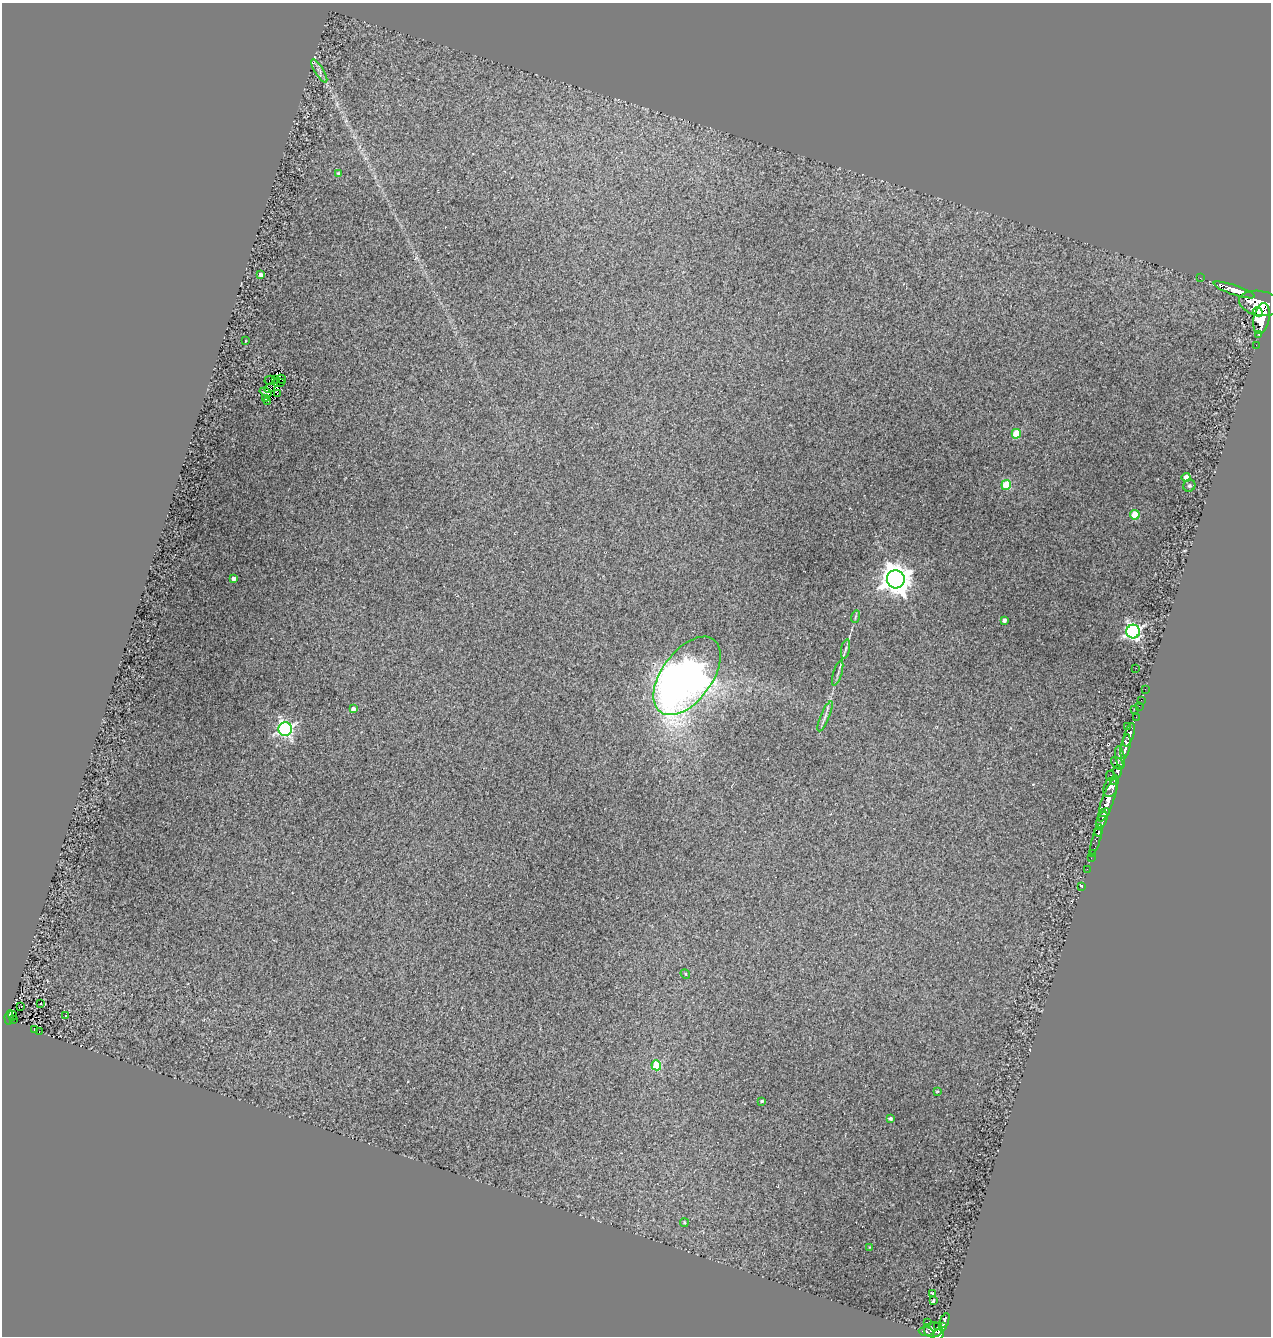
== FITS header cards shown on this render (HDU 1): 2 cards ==
NAXIS1  =                 1269
NAXIS2  =                 1334

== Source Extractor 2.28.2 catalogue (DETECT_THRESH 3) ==
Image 1269 x 1334 px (HDU 1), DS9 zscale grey, 1 PNG px = 1 image px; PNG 1273 x 1338 px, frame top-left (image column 1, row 1334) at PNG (2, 3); each listed source drawn as its Kron ellipse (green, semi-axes under 4 px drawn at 4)
Background 1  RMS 0.073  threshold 0.218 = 3 sigma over >= 5 px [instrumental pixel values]
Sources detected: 86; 2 with non-positive FLUX_AUTO (blend fragments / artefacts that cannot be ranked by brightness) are neither listed nor drawn; the other 84 listed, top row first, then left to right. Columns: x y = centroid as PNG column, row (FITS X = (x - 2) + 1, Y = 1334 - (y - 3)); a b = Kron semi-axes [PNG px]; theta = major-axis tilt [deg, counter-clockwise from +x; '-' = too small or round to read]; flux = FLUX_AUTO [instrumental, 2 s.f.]
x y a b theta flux
319 71 13 3 -57 17
338 173 4 4 - 7.6
261 275 4 4 - 20
1200 278 2 2 - 11
1234 290 22 5 -19 2200
1260 303 21 12 -9 7300
1258 312 5 4 - 1200
1261 319 16 8 79 5300
1259 334 3 3 - 120
245 341 3 2 - 2.6
1256 345 2 2 - 14
275 379 2 2 - 4.5
281 379 5 2 - 6.7
270 380 5 2 - 4.4
281 383 3 2 - 1.7
270 388 6 2 26 2.1
266 392 6 2 -21 0.58
277 393 4 2 - 6.1
266 398 3 2 - 0.21
268 401 4 2 - 17
1016 434 5 4 - 120
1186 477 4 4 - 37
1006 485 5 4 - 190
1189 486 6 5 - 8.9
1135 515 5 4 - 130
234 579 4 3 - 19
896 579 9 9 - 7600
855 617 6 3 72 6.7
1004 620 4 4 - 18
1133 631 7 7 - 1500
845 649 10 3 78 11
1136 668 2 2 - 3.2
838 673 13 2 73 11
687 676 45 25 53 3400
1145 689 2 2 - 12
1141 700 2 2 - 14
1139 706 2 2 - 15
353 709 4 4 - 19
1134 709 2 2 - 60
825 716 16 4 67 19
1136 717 2 2 - 18
1128 726 2 2 - 12
285 729 7 7 - 1300
1129 735 12 4 71 1800
1125 747 12 4 79 1700
1120 757 11 4 -80 590
1117 763 7 5 -45 530
1118 771 6 4 87 810
1110 776 5 3 - 210
1115 780 5 3 - 410
1111 787 10 7 69 1500
1108 800 22 6 71 2700
1104 813 5 4 - 590
1102 820 9 5 68 1500
1098 832 4 4 - 280
1096 839 16 3 74 240
1092 853 2 2 - 7.9
1091 858 2 2 - 7.8
1087 869 2 2 - 7.9
1082 887 3 2 - 21
685 974 5 4 - 5.5
40 1004 3 3 - 94
21 1006 2 2 - 3.4
66 1015 3 3 - 33
12 1016 5 3 - 41
9 1018 7 3 80 170
14 1019 2 2 - 19
34 1029 4 3 - 120
39 1032 3 2 - 26
656 1065 5 5 - 180
937 1091 3 2 - 3.3
762 1101 3 3 - 6
890 1119 4 3 - 11
684 1223 4 4 - 6.3
870 1247 3 2 - 3.2
932 1294 3 3 - 17
933 1301 4 3 - 22
944 1321 8 3 68 190
927 1322 2 2 - 15
938 1327 4 2 - 130
942 1327 4 3 - 300
933 1330 9 7 10 750
926 1331 7 3 -4 140
938 1335 6 5 - 470
At the frame edge (FLAGS 8, measured only in part): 1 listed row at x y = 938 1335
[2 non-positive-flux detections neither listed nor drawn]